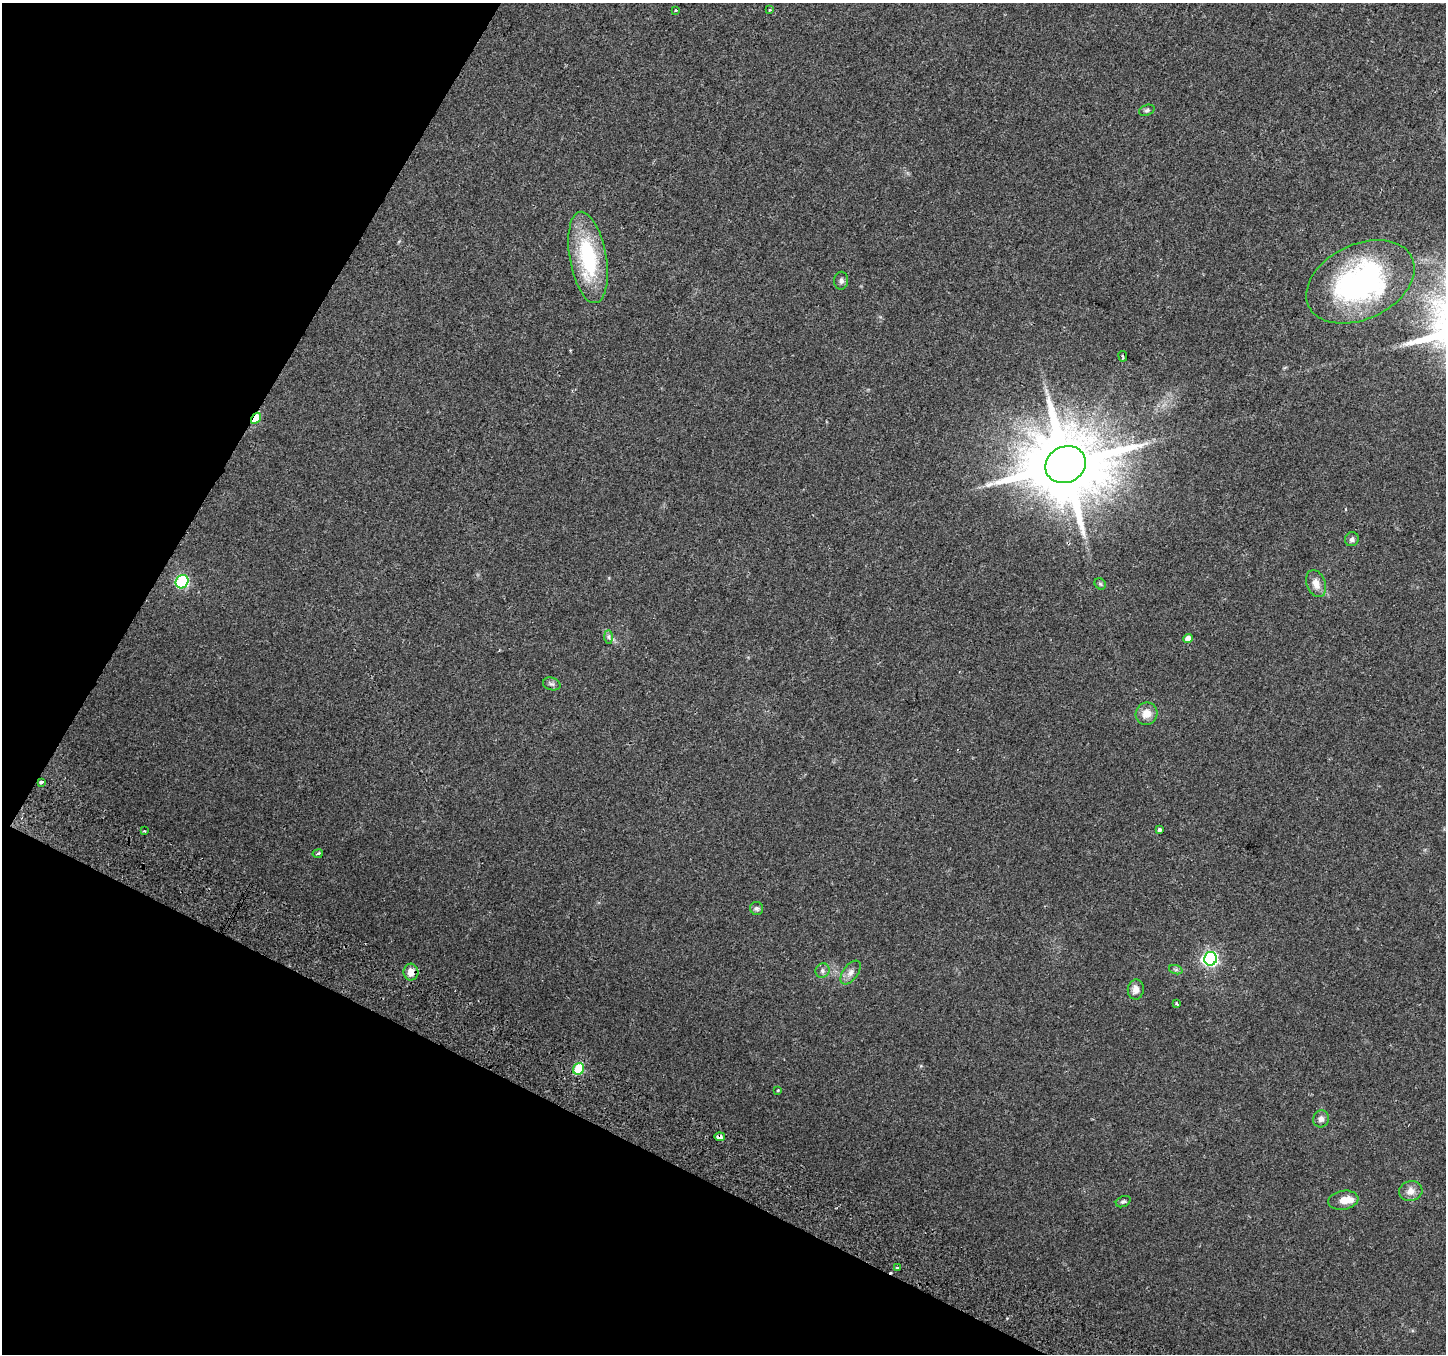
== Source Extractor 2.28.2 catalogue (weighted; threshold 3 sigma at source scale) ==
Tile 9 of 4 x 4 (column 1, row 3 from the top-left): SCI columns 30-1473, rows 1603-2954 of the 5840 x 5975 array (HDU 1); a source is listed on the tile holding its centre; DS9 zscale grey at full resolution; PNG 1448 x 1356 px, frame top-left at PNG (2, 3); each listed source drawn as its Kron ellipse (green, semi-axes under 4 px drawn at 4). Shown black and unused: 25% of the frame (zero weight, under 2 of 3 exposures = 3% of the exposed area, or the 3 px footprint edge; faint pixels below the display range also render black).
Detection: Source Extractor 2.28.2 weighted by HDU 2 'WHT'; one run over the whole footprint, this tile lists its part. Background 0.0522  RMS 0.0054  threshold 0.0243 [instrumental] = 3 sigma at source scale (4.5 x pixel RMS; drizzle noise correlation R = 1.50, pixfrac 1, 0.0396/0.0396 arcsec/px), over >= 5 px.
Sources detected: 39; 1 inside a brighter object's white glare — neither listed nor drawn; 1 inside a brighter listed object's ellipse — not listed separately; the other 37 listed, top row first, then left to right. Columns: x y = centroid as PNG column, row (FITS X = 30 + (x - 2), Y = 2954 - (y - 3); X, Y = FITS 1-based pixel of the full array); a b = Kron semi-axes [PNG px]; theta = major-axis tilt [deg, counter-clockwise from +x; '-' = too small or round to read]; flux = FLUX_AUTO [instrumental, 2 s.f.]
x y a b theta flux
675 10 3 3 - 2.3
770 10 3 3 - 1.8
1147 110 8 5 19 1.2
588 257 46 18 -80 49
841 281 9 7 88 2
1360 282 57 37 25 110
1123 356 5 3 - 0.66
256 418 6 4 57 16
1066 465 21 18 26 7000
1352 539 7 6 - 1.6
182 582 7 6 - 71
1100 584 6 5 - 0.88
1316 584 14 9 -70 4.8
609 637 7 4 -89 1.1
1188 639 5 4 - 4.3
552 684 9 6 -15 1.6
1147 714 11 11 - 6
42 782 3 3 - 3.5
1159 830 4 3 - 2.6
144 831 3 2 - 0.9
318 854 5 2 - 0.65
757 908 6 6 - 1.2
1211 959 7 6 - 110
1176 970 7 4 -18 1
822 971 7 6 - 1.7
411 972 8 7 - 4.9
851 972 14 7 53 3.1
1136 989 10 8 82 3.3
1177 1004 4 2 - 0.56
579 1069 6 5 - 26
778 1090 3 3 - 0.42
1321 1119 8 8 - 2.4
720 1137 5 3 - 3.8
1411 1191 12 10 12 4.4
1343 1200 15 9 9 5.7
1123 1202 8 5 24 1
897 1268 3 3 - 2.9
Overlapping masked pixels (flux is a lower limit): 3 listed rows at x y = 256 418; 411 972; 720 1137
Isophote crosses this tile's border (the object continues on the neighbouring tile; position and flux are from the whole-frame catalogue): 1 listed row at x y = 1360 282